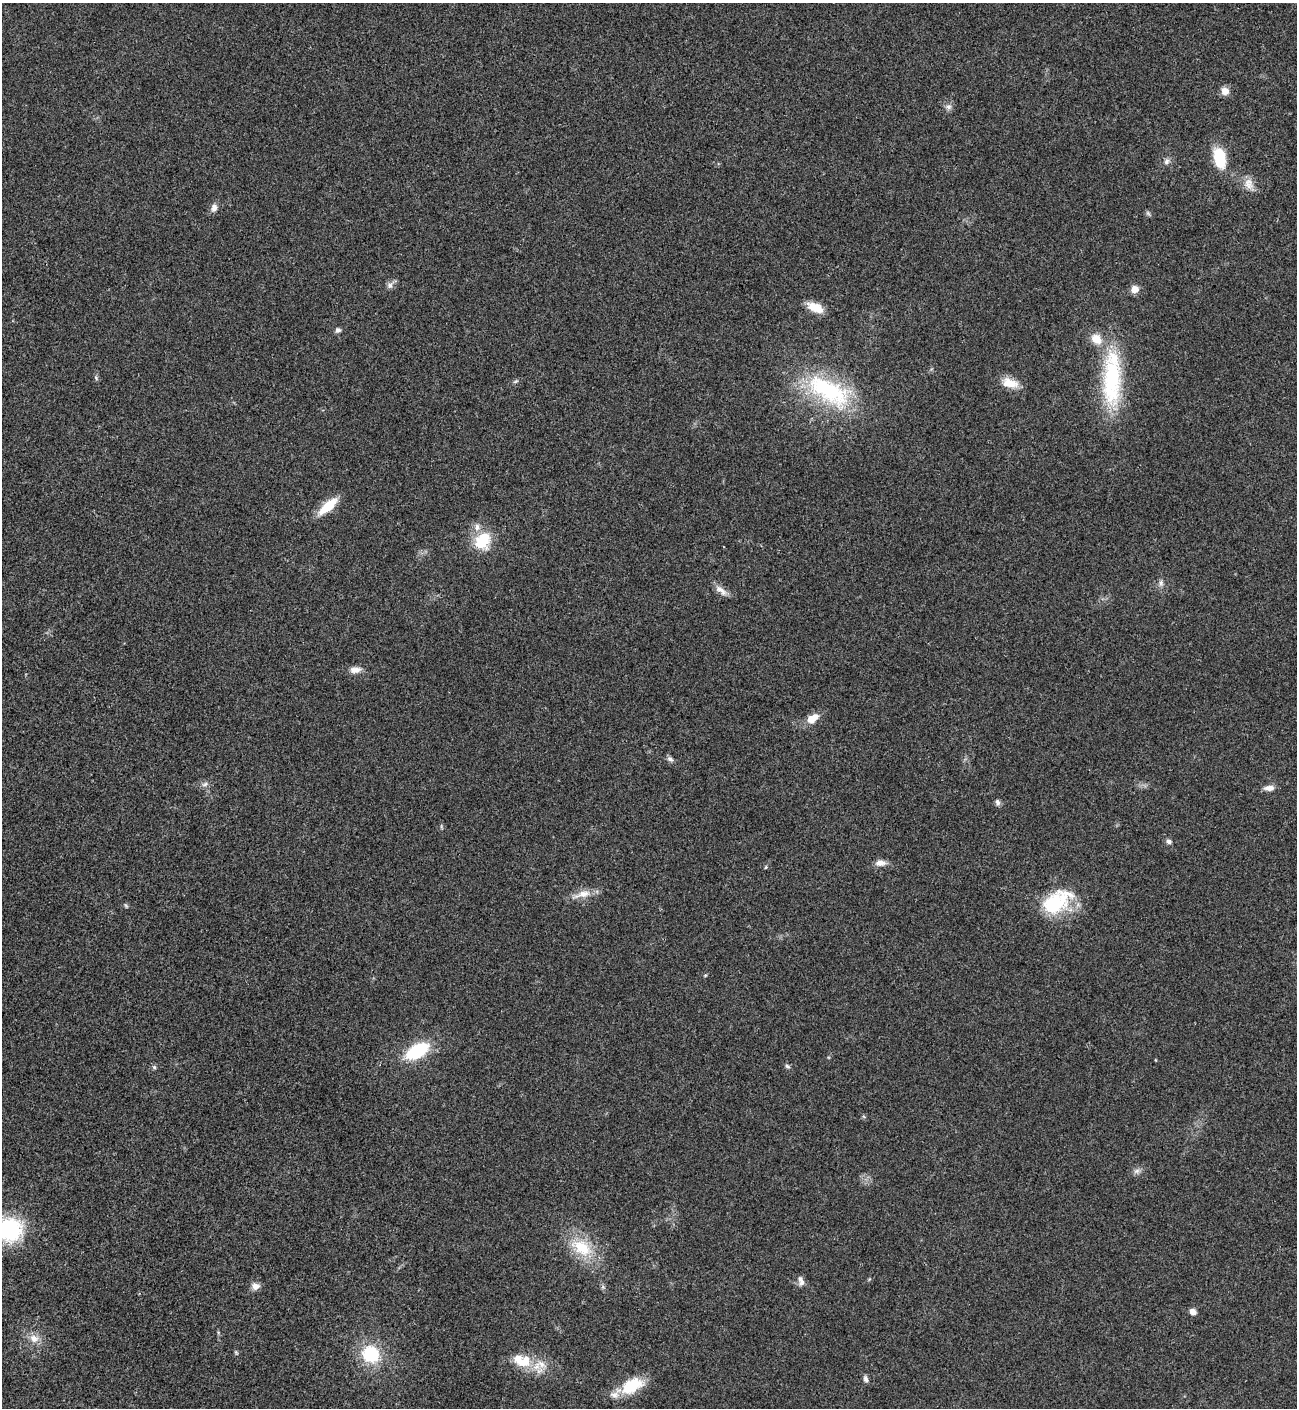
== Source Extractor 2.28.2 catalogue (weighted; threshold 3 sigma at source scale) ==
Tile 11 of 4 x 4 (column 3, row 3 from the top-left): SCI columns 2876-4170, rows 1409-2814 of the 5619 x 5631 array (HDU 1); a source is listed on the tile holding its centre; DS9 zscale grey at full resolution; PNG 1299 x 1410 px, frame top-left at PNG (2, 3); no overlay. Shown black and unused: <1% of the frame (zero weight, under 3 of 4 exposures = <1% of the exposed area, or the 3 px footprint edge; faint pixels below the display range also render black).
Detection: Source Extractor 2.28.2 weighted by HDU 2 'WHT'; one run over the whole footprint, this tile lists its part. Background 0.0201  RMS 0.0039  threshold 0.0176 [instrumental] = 3 sigma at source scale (4.5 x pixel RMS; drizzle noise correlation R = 1.50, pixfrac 1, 0.05/0.05 arcsec/px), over >= 5 px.
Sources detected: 51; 1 too faint to see at this stretch — not listed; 6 inside a brighter listed object's ellipse — not listed separately; the other 44 listed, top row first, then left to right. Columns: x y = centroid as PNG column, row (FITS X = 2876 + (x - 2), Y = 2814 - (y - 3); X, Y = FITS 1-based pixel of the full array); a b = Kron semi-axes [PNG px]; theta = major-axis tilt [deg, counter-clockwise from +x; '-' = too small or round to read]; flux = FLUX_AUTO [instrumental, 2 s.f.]
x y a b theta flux
1225 91 9 9 - 2.9
949 107 8 6 -1 1.3
1220 158 23 13 -78 13
1166 162 9 7 48 1.4
1249 184 16 12 -71 3.9
214 208 9 7 77 2
1148 213 7 4 -55 0.68
390 285 9 7 48 1.5
1135 289 8 7 - 3.4
815 307 20 10 -25 5.7
338 330 7 6 - 1.1
96 378 7 4 -47 0.61
1112 379 76 22 89 39
1010 383 23 12 -16 5.6
829 391 70 30 -30 44
328 506 22 9 40 10
483 541 22 17 55 13
1161 583 9 6 -82 1.2
721 590 19 7 -39 2.7
355 670 15 8 5 2.8
812 718 14 8 32 5.7
670 759 8 6 -18 1.1
205 784 9 6 20 1.2
1269 788 13 7 4 2.4
997 802 9 6 -80 1.2
1169 841 7 6 - 1.1
880 863 12 8 5 2.6
766 867 5 4 - 0.42
583 894 27 9 15 4.8
1056 902 40 23 35 23
417 1051 23 12 30 24
787 1066 7 5 -30 0.77
154 1067 6 5 - 0.7
1137 1171 7 5 1 1.1
10 1230 25 23 -1 34
582 1248 31 19 -34 15
800 1279 11 8 -76 1.6
255 1286 9 8 - 2.4
1193 1312 7 6 - 2.4
34 1338 13 11 -30 3.7
371 1354 18 17 - 19
518 1359 26 14 -48 7.3
866 1379 9 6 -71 1.2
632 1386 29 16 27 13
Isophote crosses this tile's border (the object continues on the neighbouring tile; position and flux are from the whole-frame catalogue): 1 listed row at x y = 10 1230